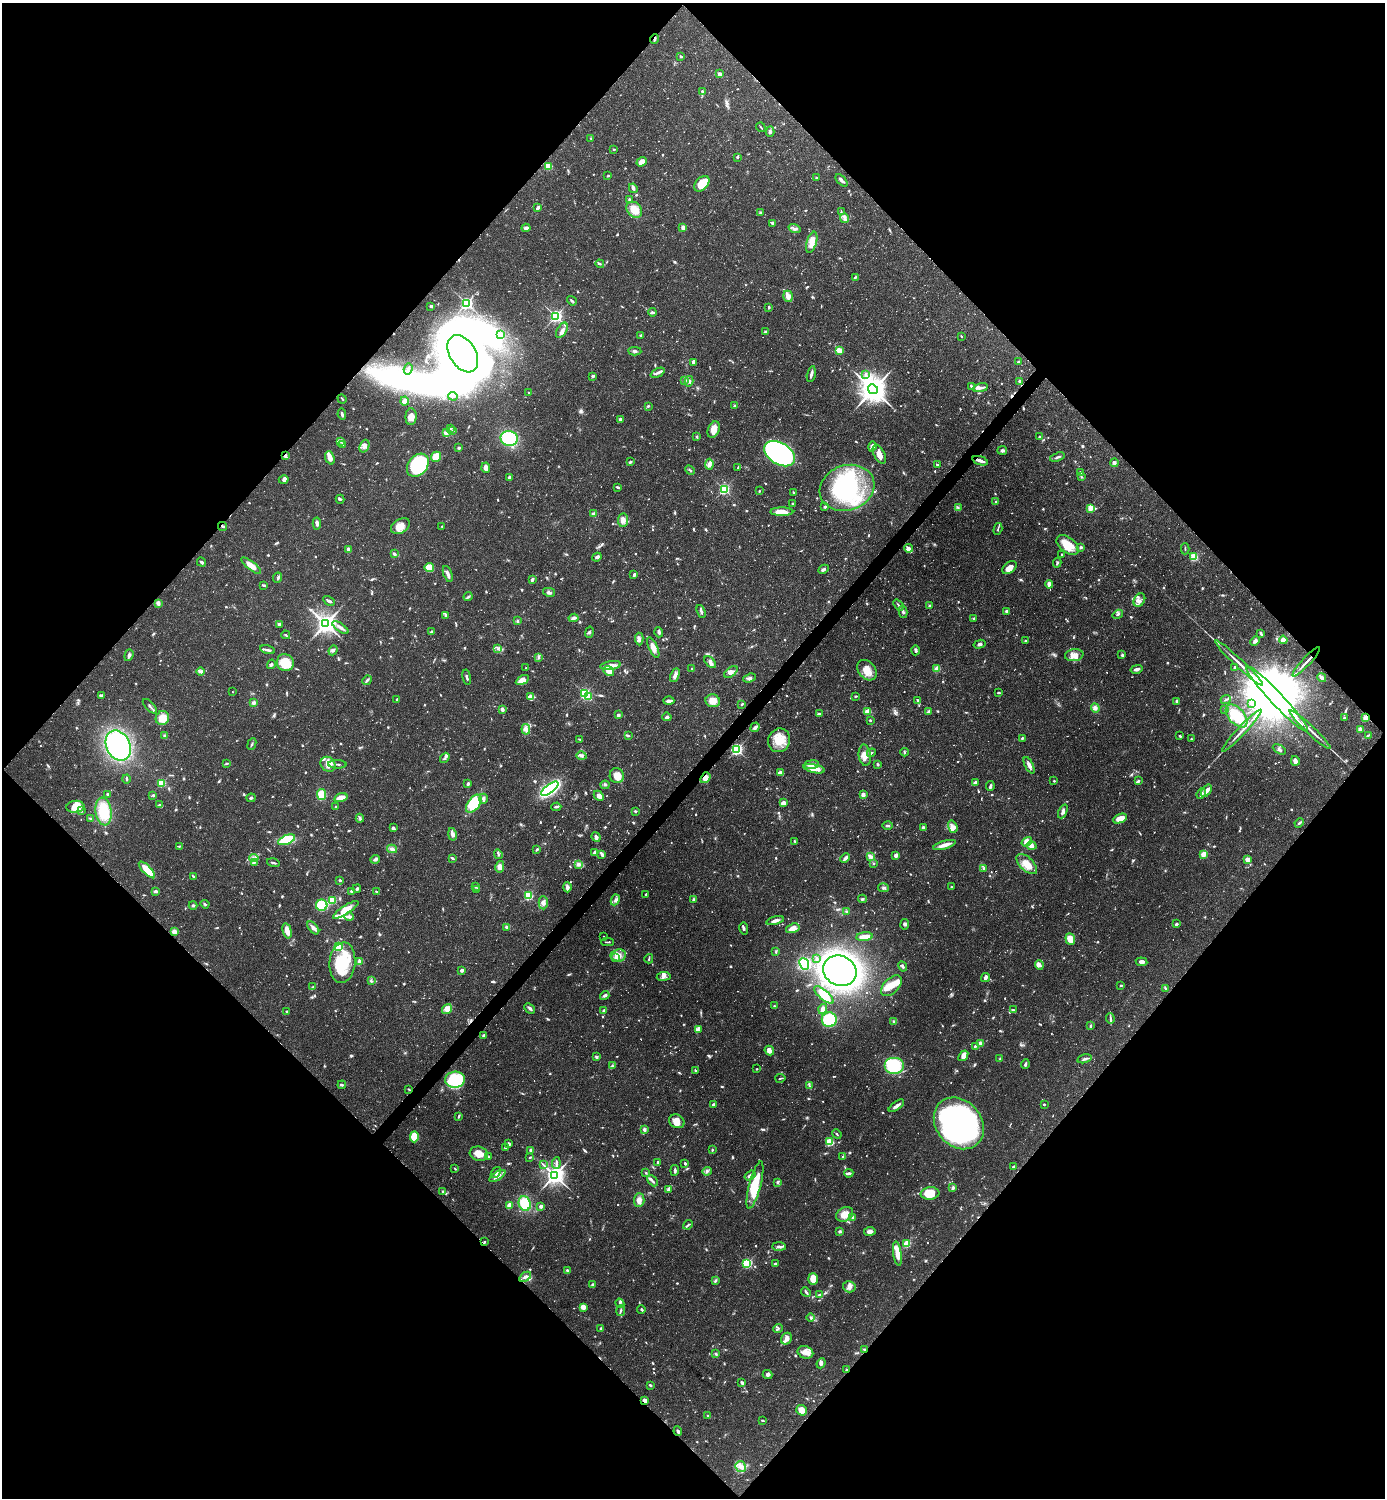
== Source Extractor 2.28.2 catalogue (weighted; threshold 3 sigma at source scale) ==
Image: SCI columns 156-5685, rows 1-5982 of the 5983 x 5982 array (HDU 1 of 3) = the unmasked area's bounding box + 8 px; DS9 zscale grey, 4 x 4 block average (1 PNG px = mean of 4 x 4 image px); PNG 1387 x 1500 px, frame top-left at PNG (2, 3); each listed source drawn as its Kron ellipse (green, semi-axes under 4 px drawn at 4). Shown black and unused: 51% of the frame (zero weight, under 2 of 3 exposures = <1% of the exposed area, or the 3 px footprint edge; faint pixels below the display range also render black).
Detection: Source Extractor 2.28.2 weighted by HDU 2 'WHT'. Background 0.0719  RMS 0.0042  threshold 0.0191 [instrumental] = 3 sigma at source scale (4.5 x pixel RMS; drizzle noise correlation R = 1.50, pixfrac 1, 0.05/0.05 arcsec/px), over >= 5 px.
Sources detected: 1414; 48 too faint to see at this stretch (4 x 4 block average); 11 inside a brighter object's white glare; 13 cosmic-ray / hot-pixel residue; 2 long thin detections or spike segments (spike, bleed or trail) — neither listed nor drawn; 21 coinciding with a brighter row at this scale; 83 inside a brighter listed object's ellipse — not listed separately; of the other 1236, all 500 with FLUX_AUTO >= 2.59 (the completeness limit of this list) listed and drawn (736 fainter detections not listed), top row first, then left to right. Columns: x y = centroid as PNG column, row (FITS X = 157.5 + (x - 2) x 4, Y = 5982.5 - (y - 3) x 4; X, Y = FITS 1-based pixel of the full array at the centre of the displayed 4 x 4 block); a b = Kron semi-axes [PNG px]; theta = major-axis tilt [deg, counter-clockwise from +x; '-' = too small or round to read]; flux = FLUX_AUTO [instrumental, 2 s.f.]
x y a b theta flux
654 39 5 2 - 4.5
681 56 2 2 - 3.9
720 74 3 3 - 9.3
702 91 2 2 - 6.4
761 127 5 2 - 2.6
770 131 5 3 - 5.8
591 138 2 2 - 3.1
614 149 3 2 - 2.7
737 157 2 2 - 4.1
642 162 5 3 - 23
548 166 3 2 - 56
608 176 2 2 - 3.6
816 178 3 2 - 3.5
842 180 7 2 -46 8.1
702 184 9 6 47 65
633 188 5 4 - 6.4
629 200 3 2 - 5.7
538 207 4 2 - 11
634 210 9 7 -50 42
841 212 4 2 - 2.8
761 213 3 2 - 2.6
845 218 5 3 - 7.3
773 223 4 3 - 6.4
526 228 4 3 - 11
683 228 3 3 - 11
795 229 6 3 -19 7.3
812 242 11 5 74 29
600 264 4 2 - 3.8
855 277 4 2 - 3.1
788 296 5 4 - 16
572 301 5 2 - 4
466 303 2 2 - 670
431 306 3 2 - 5.9
769 307 3 2 - 4
652 312 4 2 - 3.9
556 316 2 2 - 720
562 330 8 4 62 13
765 332 3 3 - 3.3
500 334 3 2 - 3.5
641 335 3 2 - 3.1
961 336 2 2 - 3.3
839 350 4 3 - 24
635 351 6 3 -3 5.9
463 354 20 13 -58 4500
1018 361 2 2 - 2.8
693 362 4 2 - 6.8
408 369 6 2 72 5.5
658 373 7 3 26 8.6
811 374 8 2 77 8.8
865 374 3 2 - 5.7
593 376 2 2 - 18
685 380 3 2 - 3.9
689 381 5 4 - 6.1
1019 381 3 2 - 3.1
971 386 4 2 - 2.9
980 388 8 2 10 11
873 389 5 4 - 5000
528 392 2 2 - 4.7
453 396 5 2 - 4.6
342 399 5 2 - 2.6
405 401 4 4 - 22
648 406 3 2 - 3.2
735 406 3 3 - 3.3
342 414 5 2 - 6.5
411 417 8 5 86 18
620 419 3 3 - 7.1
451 428 3 2 - 2.7
714 430 8 5 68 25
453 431 2 2 - 3.2
446 433 4 3 - 9.5
697 436 3 2 - 3.1
1039 437 2 2 - 13
509 438 8 7 - 150
341 441 3 2 - 3.1
343 444 4 3 - 5.6
364 446 6 4 69 11
872 446 5 4 - 11
459 448 3 2 - 4.2
1002 450 5 4 - 5.8
779 454 17 10 -33 750
879 454 10 5 -61 21
285 455 4 2 - 3.7
436 457 5 5 - 53
1057 457 8 2 18 5.8
330 458 7 4 -71 20
980 461 8 3 -20 11
630 462 3 3 - 3.3
1114 463 4 3 - 5.9
709 464 5 4 - 9.3
418 465 13 9 51 210
937 465 3 2 - 2.9
486 468 5 3 - 15
738 468 3 2 - 2.7
690 470 5 2 - 3.8
1080 473 4 2 - 3.3
509 477 3 3 - 6
1081 477 4 2 - 3.1
284 480 5 3 - 8.4
618 487 4 2 - 6.7
847 488 28 22 19 320
724 489 2 2 - 420
759 491 2 2 - 6
793 492 3 2 - 2.7
340 499 4 2 - 3.2
996 502 2 2 - 2.7
792 504 2 2 - 3.2
825 507 3 3 - 4.7
958 508 3 2 - 3.2
1091 508 2 2 - 94
782 512 11 4 0 36
594 514 3 2 - 8
623 520 6 5 - 13
317 524 6 3 86 7.3
222 526 4 2 - 4.6
400 526 10 7 32 28
442 526 3 2 - 3.1
998 529 6 2 73 3.4
1068 545 12 7 -37 53
1081 547 2 2 - 8.7
909 548 4 3 - 17
348 549 3 2 - 14
1185 549 5 2 - 2.6
394 554 3 2 - 6.3
1062 554 3 2 - 3.9
597 557 4 3 - 6.9
1194 557 2 2 - 190
201 562 5 2 - 5
1057 563 5 2 - 3.7
251 566 12 3 -39 32
429 568 4 4 - 39
1010 568 8 5 39 22
823 569 5 2 - 6.4
448 574 8 2 -70 14
634 575 3 2 - 8.1
278 578 5 3 - 5.4
532 580 4 3 - 7.4
1049 584 4 3 - 11
264 585 4 3 - 2.9
549 592 6 3 -12 6.1
468 597 4 2 - 4.6
1139 600 7 5 56 11
329 601 6 2 -29 6.3
158 603 3 2 - 13
898 605 6 2 -52 3.8
929 606 2 2 - 4.6
701 611 7 3 -70 6.5
1006 611 2 2 - 18
903 612 6 2 -76 5.6
1118 614 5 3 - 4.5
446 615 3 2 - 9.2
573 618 5 3 - 8.3
974 618 2 2 - 3
517 621 3 3 - 3.8
279 624 3 2 - 7.4
326 624 4 3 - 1900
340 627 9 3 -36 11
431 632 3 2 - 4.5
589 632 6 2 74 4.6
659 632 5 3 - 5.7
1261 634 3 2 - 5.1
286 635 4 2 - 2.6
639 639 6 3 -86 8.1
1283 640 4 3 - 22
1025 641 2 2 - 10
1255 641 5 3 - 8.2
979 644 6 3 16 7.7
653 647 11 4 -66 24
498 649 3 2 - 3.4
267 650 7 2 -13 7.6
333 650 5 3 - 5.2
915 650 5 3 - 6.8
129 655 6 3 72 8.2
1074 655 9 6 8 24
1122 655 3 3 - 3.5
539 657 3 3 - 3.8
710 662 7 4 -48 9.9
1306 662 20 2 47 15
285 663 9 8 - 56
1239 663 32 2 -43 26
271 664 5 2 - 4.1
611 665 10 4 9 19
1234 667 4 2 - 3.9
526 668 2 2 - 5.2
691 668 2 2 - 4
937 669 2 2 - 95
1136 669 6 3 14 11
867 670 11 8 -50 33
200 671 4 2 - 4.7
609 671 6 4 -38 21
731 672 8 4 37 12
675 675 7 4 65 12
467 677 7 2 -79 5.7
1322 677 5 3 - 6.7
750 678 6 4 19 7.5
367 680 5 2 - 6
522 680 7 4 28 28
232 692 2 2 - 2.8
585 693 2 2 - 350
998 693 4 2 - 2.7
102 695 3 3 - 4
856 696 3 2 - 2.7
531 697 3 2 - 5
588 697 2 2 - 86
397 699 2 2 - 5
1226 699 5 2 - 3.2
1277 699 44 6 -47 80000
918 700 3 2 - 5.1
669 701 5 2 - 11
713 701 7 6 - 27
1176 701 3 2 - 5.2
253 703 4 3 - 7.7
1251 703 4 3 - 5.6
742 704 3 2 - 4.3
150 706 9 2 -47 5.4
1095 708 5 4 - 11
502 709 3 2 - 11
1225 709 3 2 - 3.7
868 711 4 3 - 17
929 711 3 2 - 8
819 714 4 2 - 3.2
618 715 2 2 - 24
1236 716 14 8 -48 77
667 717 5 3 - 6.5
162 718 7 6 - 37
1344 718 2 2 - 8.9
1365 718 3 3 - 13
870 720 2 2 - 2.9
755 727 5 3 - 10
526 729 5 3 - 9.6
1360 729 3 3 - 9.5
1310 730 28 2 -43 22
1242 731 28 2 47 21
1369 735 4 2 - 2.7
165 736 4 3 - 5.2
629 736 4 2 - 2.9
1180 736 3 2 - 3.6
1022 738 3 2 - 3.1
580 739 3 2 - 3
1191 739 2 2 - 6.2
779 740 12 11 - 52
252 744 6 2 66 3.9
118 746 16 11 -65 460
737 749 2 2 - 560
1279 749 7 3 -31 5.8
905 752 4 2 - 3.5
871 753 4 2 - 4
865 755 11 6 -84 20
581 756 5 3 - 6.6
445 758 5 3 - 4.9
1295 761 5 3 - 16
227 763 3 2 - 3
328 764 8 6 -49 25
337 764 9 2 -2 5
878 764 3 2 - 3
811 765 7 3 7 20
1029 765 9 3 -64 11
814 769 11 3 -12 28
781 773 4 2 - 17
617 776 7 7 - 29
705 778 6 4 53 18
126 779 4 2 - 3.3
1054 781 2 2 - 6.7
1138 781 3 3 - 4.7
975 782 3 3 - 6
161 783 2 2 - 170
468 784 3 2 - 6.6
605 785 4 2 - 3.7
990 786 5 2 - 5.9
550 789 10 4 37 350
1206 791 7 3 53 21
108 794 3 2 - 3
1201 794 5 2 - 10
153 795 4 2 - 4
321 795 5 4 - 37
863 795 4 3 - 11
599 796 6 4 -47 14
251 798 4 2 - 5.1
341 798 7 3 17 27
483 799 5 2 - 10
783 803 4 4 - 11
474 804 10 6 53 100
159 805 3 2 - 3.3
336 806 2 2 - 3.1
75 807 9 6 6 24
556 807 5 2 - 5
81 811 3 2 - 3.8
104 811 14 8 -82 110
635 811 2 2 - 5.1
1063 811 7 3 66 9.4
360 818 4 2 - 3.9
91 819 3 2 - 5.7
1120 819 7 4 23 30
1299 823 5 3 - 5.2
888 826 5 2 - 4.2
953 827 6 4 -73 11
393 828 3 3 - 5.3
923 828 4 3 - 7.3
452 834 6 3 -78 11
596 837 5 3 - 10
287 840 9 4 22 110
795 841 2 2 - 2.8
1027 842 5 4 - 17
944 845 11 3 16 19
180 846 3 2 - 2.6
1032 846 5 4 - 21
392 849 5 3 - 9.1
537 849 3 2 - 5.6
594 852 3 2 - 6.5
498 854 5 2 - 4.2
602 854 3 2 - 14
1203 854 2 2 - 66
896 855 2 2 - 15
870 857 4 3 - 6.3
254 858 4 3 - 8.2
452 858 4 2 - 4.6
845 858 5 2 - 12
375 859 5 2 - 8.6
1247 860 2 2 - 64
254 862 3 2 - 3
273 863 6 2 -15 5
579 864 3 3 - 8
874 864 3 2 - 2.8
1027 864 13 6 -44 36
500 867 6 4 78 16
984 868 4 3 - 4.5
147 870 11 4 -46 62
193 876 3 2 - 3.1
340 880 3 2 - 3.1
475 887 3 3 - 2.9
567 887 5 2 - 13
951 887 2 2 - 3.1
884 888 5 3 - 5.9
357 889 4 2 - 5.1
477 889 4 2 - 4.4
156 891 2 2 - 9.3
351 891 2 2 - 18
376 892 4 2 - 2.9
646 894 2 2 - 2.8
528 896 2 2 - 260
694 899 3 2 - 5.9
862 899 4 2 - 3.6
332 900 2 2 - 170
615 900 5 4 - 8.8
543 903 7 4 -88 11
205 904 4 2 - 3.4
193 905 4 3 - 4
322 905 6 5 - 84
346 910 15 4 33 33
846 911 3 2 - 3
349 917 5 3 - 11
775 921 9 2 15 12
905 924 5 3 - 5.5
1176 924 2 2 - 6.5
506 927 3 2 - 6.8
313 928 8 3 -50 9.1
793 928 7 4 17 20
744 929 6 2 -81 4.1
287 931 8 4 -77 22
174 932 3 3 - 14
603 936 2 2 - 2.6
865 937 8 3 5 37
1070 939 6 4 -70 30
607 942 6 2 1 3.6
338 946 2 2 - 280
776 952 4 2 - 2.9
618 955 8 6 7 19
616 958 2 2 - 20
649 959 5 2 - 3.4
817 959 3 2 - 3
359 962 2 2 - 64
1141 962 6 3 -7 10
342 963 20 13 85 140
804 964 6 4 -66 180
1039 965 4 4 - 8.4
903 966 5 3 - 5.7
462 970 2 2 - 29
840 971 17 14 -24 1400
664 976 7 4 8 10
985 977 4 3 - 9.2
371 981 4 2 - 3.2
1121 985 2 2 - 8
891 986 12 7 44 38
313 987 4 2 - 3.5
1165 988 4 2 - 3.2
605 995 5 3 - 6.5
824 995 12 4 -41 63
775 1006 4 2 - 3
530 1008 6 3 -43 6.3
447 1009 5 4 - 12
823 1009 5 3 - 13
1013 1010 3 2 - 2.8
287 1011 3 2 - 3.1
604 1011 4 2 - 6.3
1110 1019 5 2 - 4.7
829 1020 7 7 - 120
894 1021 4 2 - 2.6
1090 1026 2 2 - 3.3
698 1030 2 2 - 2.7
484 1036 4 3 - 6.2
980 1044 4 2 - 3.9
975 1046 3 2 - 4.8
769 1050 5 4 - 14
963 1056 6 4 53 19
596 1057 3 2 - 5.1
1000 1059 3 3 - 2.7
1085 1059 7 3 14 6.7
1025 1064 5 2 - 6.7
612 1065 3 2 - 2.7
894 1066 10 8 0 130
757 1069 2 2 - 2.7
695 1070 3 2 - 3.5
780 1078 5 2 - 2.8
455 1080 10 8 3 160
342 1085 4 2 - 5.1
809 1086 3 2 - 2.6
409 1089 4 2 - 2.8
713 1104 2 2 - 22
1044 1104 2 2 - 8.4
896 1106 9 3 36 11
459 1116 4 2 - 3.9
677 1121 8 6 -28 24
959 1123 28 22 -49 1000
644 1130 3 2 - 7.3
837 1134 5 2 - 2.6
414 1137 5 4 - 68
830 1142 2 2 - 180
508 1144 3 3 - 6.1
505 1148 3 2 - 3.7
531 1150 2 2 - 26
712 1150 4 2 - 2.7
479 1154 9 7 -16 31
843 1156 3 3 - 3
488 1157 4 2 - 3
530 1157 3 2 - 2.7
658 1162 2 2 - 5.8
556 1163 6 2 85 6.4
684 1163 3 2 - 3.2
543 1165 3 2 - 2.7
1014 1167 3 2 - 7.1
455 1169 3 2 - 2.6
675 1170 5 3 - 5.3
707 1171 5 4 - 6.6
496 1173 6 3 51 8.3
646 1173 2 2 - 2.8
849 1173 4 3 - 6.3
554 1175 3 3 - 1900
497 1176 9 3 32 16
750 1176 6 3 35 10
652 1181 6 2 -45 5.5
778 1182 4 2 - 4.5
755 1185 24 6 76 100
953 1188 4 3 - 5.6
669 1190 4 3 - 5.7
442 1191 2 2 - 2.8
930 1193 9 6 7 63
639 1200 7 5 87 17
525 1203 7 6 - 82
509 1205 4 3 - 25
541 1206 2 2 - 35
845 1214 9 6 31 32
853 1218 3 2 - 4.5
688 1225 5 2 - 4
840 1231 2 2 - 7.8
870 1231 6 3 8 15
484 1242 2 2 - 3.3
907 1244 2 2 - 160
779 1247 7 2 -2 7.1
897 1254 12 3 -81 37
747 1263 2 2 - 330
775 1264 3 2 - 4.7
567 1270 3 2 - 3.2
525 1277 6 4 32 10
813 1279 6 5 - 28
716 1280 3 3 - 4.3
593 1285 2 2 - 12
849 1287 6 5 - 13
806 1292 5 2 - 4.7
819 1295 4 2 - 6.8
620 1303 5 3 - 5.4
583 1307 3 2 - 26
641 1309 4 2 - 3.3
621 1310 5 2 - 4.2
810 1318 4 3 - 5.3
601 1329 2 2 - 14
778 1329 5 2 - 3.7
786 1339 6 5 - 13
864 1349 3 2 - 3.6
805 1352 8 6 -22 22
716 1354 4 3 - 3.8
821 1363 5 4 - 6.9
846 1370 2 2 - 4.3
768 1374 5 4 - 7
742 1383 3 2 - 8.2
650 1385 4 2 - 3
645 1400 4 3 - 12
802 1410 5 5 - 22
708 1416 3 2 - 2.8
762 1420 3 2 - 3.5
678 1431 4 3 - 6.9
741 1467 6 5 - 14
Overlapping masked pixels (flux is a lower limit): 12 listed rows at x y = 654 39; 285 455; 222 526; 1306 662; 1365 718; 705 778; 455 1080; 409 1089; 484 1242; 864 1349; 846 1370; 645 1400
Diffuse or blended objects may show on this block-average render without a row.